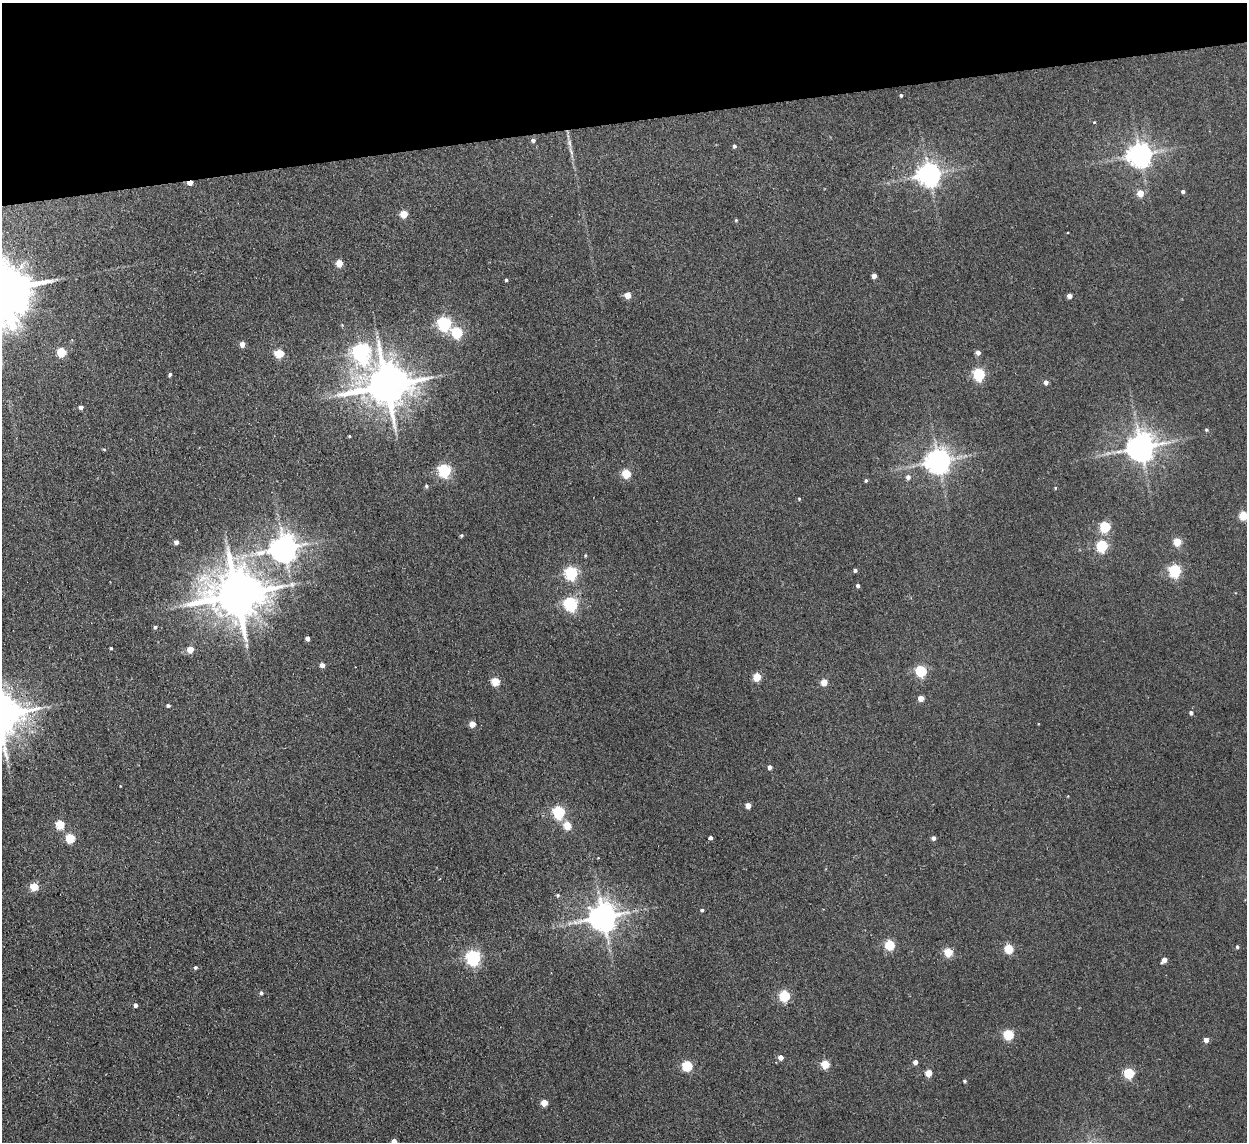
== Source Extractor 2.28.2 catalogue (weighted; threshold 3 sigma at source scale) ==
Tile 3 of 4 x 4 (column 3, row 1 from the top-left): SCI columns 2542-3786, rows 3573-4712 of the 5083 x 4981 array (HDU 1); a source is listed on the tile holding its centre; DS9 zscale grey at full resolution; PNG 1249 x 1144 px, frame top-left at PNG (2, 3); no overlay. Shown black and unused: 11% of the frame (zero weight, under 2 of 3 exposures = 3% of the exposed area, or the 3 px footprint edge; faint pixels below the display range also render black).
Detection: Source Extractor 2.28.2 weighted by HDU 2 'WHT'; one run over the whole footprint, this tile lists its part. Background 0.0671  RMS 0.0097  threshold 0.0438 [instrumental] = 3 sigma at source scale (4.5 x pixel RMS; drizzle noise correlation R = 1.50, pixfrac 1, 0.05/0.05 arcsec/px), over >= 5 px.
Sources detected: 102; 1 cosmic-ray / hot-pixel residue — not listed; the other 101 listed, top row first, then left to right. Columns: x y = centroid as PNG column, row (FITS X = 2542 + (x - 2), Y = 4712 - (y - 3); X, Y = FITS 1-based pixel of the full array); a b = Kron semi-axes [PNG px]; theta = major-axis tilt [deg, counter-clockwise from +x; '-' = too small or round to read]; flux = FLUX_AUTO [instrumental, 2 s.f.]
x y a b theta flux
901 95 4 3 - 1.3
1094 122 4 3 - 0.71
533 140 6 5 - 2.2
570 143 14 4 -79 4.3
734 146 4 4 - 1.8
1140 154 7 7 - 930
929 174 8 7 - 800
1183 191 4 4 - 2.4
1140 193 5 5 - 15
404 214 5 5 - 24
736 220 4 4 - 1
339 263 5 4 - 17
874 276 4 4 - 5.4
506 280 4 3 - 1.5
628 295 5 4 - 16
1069 296 4 4 - 6.4
444 323 6 6 - 170
342 325 4 4 - 0.72
457 332 6 5 - 80
242 344 5 4 - 7.4
62 352 5 5 - 42
361 352 8 7 - 340
978 352 5 4 - 5.2
279 353 5 5 - 38
170 374 4 3 - 1.7
979 374 6 5 - 110
1046 382 5 4 - 4.5
386 385 13 11 11 3800
81 407 4 4 - 3.6
1206 430 4 4 - 1.4
349 436 3 3 - 0.82
1141 447 8 8 - 1400
104 449 5 3 - 0.84
938 461 8 7 - 1000
444 470 6 5 - 150
626 474 5 5 - 42
908 477 5 5 - 3.8
866 480 5 4 - 1.3
426 486 5 5 - 1.6
1055 488 4 3 - 0.85
799 499 4 4 - 0.79
1243 515 5 5 - 39
1105 526 5 5 - 60
461 535 4 4 - 1.4
176 542 4 4 - 3.9
1177 542 5 5 - 27
1102 546 5 5 - 98
284 548 9 8 - 1300
855 570 4 3 - 2.4
1175 570 6 5 - 120
571 573 6 6 - 140
292 584 9 8 - 4.2
858 585 4 4 - 2.3
236 595 15 13 8 5200
570 604 7 6 - 160
155 627 5 4 - 1.7
307 638 4 4 - 4.5
111 648 3 3 - 1.1
190 649 5 4 - 17
322 665 4 4 - 6
921 671 5 5 - 94
757 677 5 5 - 33
495 681 5 5 - 30
824 682 5 4 - 17
921 698 4 4 - 11
168 705 4 4 - 2.2
1191 713 4 4 - 2.6
472 724 4 4 - 13
770 767 4 4 - 3.6
748 805 4 4 - 10
559 812 6 5 - 130
60 824 5 5 - 37
567 825 5 5 - 24
70 838 5 5 - 47
710 838 4 4 - 2.5
933 838 4 4 - 2.9
34 886 5 5 - 29
558 895 5 4 - 1.1
702 910 4 3 - 1.3
603 917 8 8 - 1400
890 945 5 5 - 59
1237 947 4 4 - 1.6
1009 949 5 5 - 42
948 952 5 5 - 37
473 957 6 6 - 230
1164 960 5 4 - 6.2
195 967 4 4 - 1.6
261 993 5 4 - 1.8
784 996 5 5 - 83
135 1005 4 4 - 3.3
1008 1034 5 5 - 70
1206 1040 5 4 - 5.3
780 1057 4 4 - 6.8
915 1062 4 4 - 5.7
825 1064 5 5 - 33
687 1066 5 5 - 67
929 1073 5 4 - 18
1129 1073 5 5 - 70
965 1081 4 4 - 1.5
544 1103 4 4 - 17
394 1141 5 4 - 5.4
Isophote crosses this tile's border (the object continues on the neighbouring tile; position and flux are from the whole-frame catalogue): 2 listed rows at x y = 1243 515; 394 1141